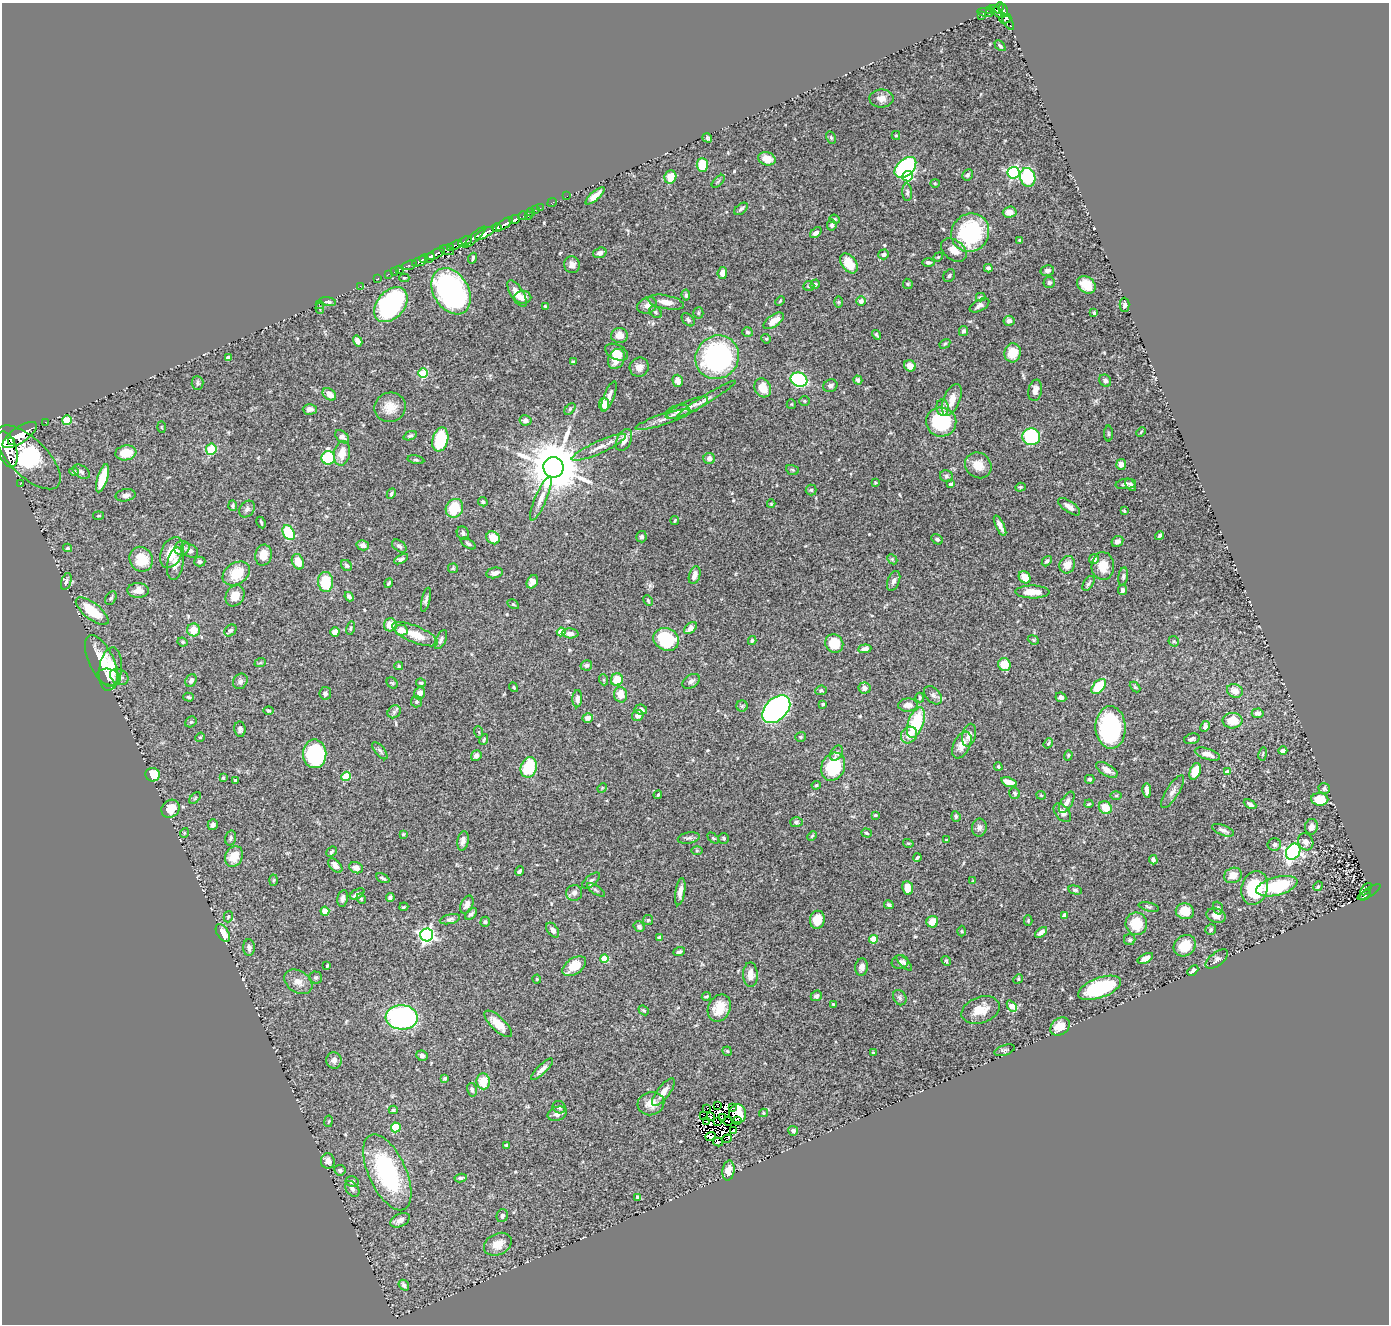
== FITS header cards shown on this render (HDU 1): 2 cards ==
NAXIS1  =                 1387
NAXIS2  =                 1322

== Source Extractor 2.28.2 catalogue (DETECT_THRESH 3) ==
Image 1387 x 1322 px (HDU 1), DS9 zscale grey, 1 PNG px = 1 image px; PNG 1391 x 1326 px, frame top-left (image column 1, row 1322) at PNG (2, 3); each listed source drawn as its Kron ellipse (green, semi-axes under 4 px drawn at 4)
Background 0.552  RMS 0.033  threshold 0.0986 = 3 sigma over >= 5 px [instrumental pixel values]
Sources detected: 543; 10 with non-positive FLUX_AUTO (blend fragments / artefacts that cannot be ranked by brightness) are neither listed nor drawn; of the other 533, the 500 brightest by FLUX_AUTO listed and drawn (33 fainter detections omitted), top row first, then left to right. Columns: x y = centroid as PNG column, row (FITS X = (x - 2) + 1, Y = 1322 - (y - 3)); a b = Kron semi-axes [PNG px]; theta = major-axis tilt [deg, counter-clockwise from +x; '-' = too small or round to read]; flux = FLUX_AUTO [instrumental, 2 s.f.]
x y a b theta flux
999 8 6 4 63 260
1003 10 7 4 -76 230
990 11 3 2 - 29
997 11 9 3 -36 430
985 13 8 3 -7 110
982 15 4 3 - 58
1005 19 6 4 18 93
1008 22 9 4 -56 47
1000 46 6 4 -45 4.4
881 98 12 9 -1 15
896 135 4 4 - 2.6
707 138 5 4 - 3.5
831 138 6 4 -64 3.2
767 159 9 6 -16 22
702 165 7 5 -87 62
905 167 13 8 43 330
1013 173 6 6 - 300
968 175 6 5 - 4.6
907 176 5 5 - 120
670 177 7 6 - 38
1028 177 9 7 -73 130
718 181 8 3 45 3.2
935 183 4 4 - 2.4
907 192 9 5 -85 5
567 196 2 2 - 7.6
595 196 12 4 42 21
552 203 5 2 - 8.8
540 208 2 2 - 13
741 209 8 5 41 5.4
535 210 3 2 - 7.4
531 212 4 3 - 31
1010 212 7 5 3 17
523 216 5 3 - 98
528 216 3 2 - 3.8
514 219 5 3 - 180
835 219 5 4 - 3
505 224 10 3 36 910
832 225 5 4 - 5.6
497 227 5 3 - 320
485 233 10 4 29 2000
816 233 7 4 39 8.9
970 233 20 18 51 210
474 237 14 4 43 450
1019 240 4 3 - 2.6
465 241 7 3 26 280
456 245 7 3 21 320
451 248 4 3 - 180
447 250 7 4 -21 90
954 250 14 10 -38 21
600 253 7 5 18 7.7
435 254 10 3 27 790
884 254 5 5 - 6.3
938 257 5 4 - 2.4
430 258 5 3 - 450
473 258 5 3 - 3.5
424 259 4 3 - 330
420 261 8 4 20 560
928 262 6 4 0 4.6
849 263 11 7 -54 36
409 265 8 3 18 60
572 265 8 8 - 11
988 268 4 4 - 5.9
399 269 3 2 - 21
1047 271 7 5 12 7
394 272 2 2 - 5.5
722 273 6 4 82 17
388 274 3 2 - 6.5
949 276 7 5 58 4.5
404 278 5 4 - 2.5
378 279 3 2 - 19
1049 283 5 5 - 4.6
815 284 5 4 - 3.5
908 284 5 5 - 3
1086 285 10 7 -38 33
360 286 3 2 - 4.5
809 286 5 4 - 3.2
451 291 25 17 -60 450
517 293 15 6 -58 31
686 295 5 3 - 3.5
523 297 8 6 3 13
981 297 5 3 - 3.5
780 301 5 3 - 2.4
861 301 4 4 - 8.6
328 302 8 4 -10 4.5
666 302 18 7 -11 21
839 302 5 3 - 2.4
319 304 2 2 - 5.8
391 305 20 13 48 430
647 305 10 7 24 13
980 305 11 5 29 9.2
1125 305 7 5 -89 5.6
545 306 3 3 - 2.1
320 308 5 3 - 2.8
655 312 7 5 -42 4.2
698 313 5 5 - 3.6
1094 313 4 3 - 3.8
688 320 7 5 -46 4.8
774 321 12 5 36 25
1009 321 5 5 - 11
963 331 5 4 - 5.8
747 332 5 4 - 4.5
619 335 8 7 - 21
876 335 5 3 - 3.1
766 339 5 4 - 2.7
358 341 6 4 -59 12
945 344 6 4 31 2.6
617 352 12 7 -26 21
1013 353 9 8 - 44
717 357 22 21 - 360
228 358 4 4 - 9.5
616 359 10 8 63 24
573 362 4 3 - 4.1
910 366 6 5 - 18
639 367 10 9 - 16
423 373 5 4 - 100
799 380 8 7 - 210
858 380 5 4 - 6.8
678 381 6 5 - 14
1105 381 6 5 - 8.6
197 383 7 6 - 5.7
830 386 7 6 - 7.2
763 388 10 8 -64 28
1035 390 11 6 79 14
329 394 7 5 -38 20
609 396 16 5 69 14
706 399 34 4 31 13
952 400 17 8 67 29
805 401 5 5 - 3.2
604 404 6 5 - 21
791 404 5 4 - 2.4
390 407 15 15 - 32
942 407 8 6 -87 7
687 408 23 6 24 21
310 409 7 5 1 9
570 409 7 4 46 3.5
678 412 12 7 12 12
67 420 5 4 - 78
525 420 6 5 - 10
662 420 28 5 18 19
45 422 2 2 - 7.9
941 422 15 14 - 140
161 427 5 3 - 2.1
1141 432 5 3 - 2.2
1108 434 8 4 -90 3.3
20 435 20 7 35 3100
410 436 7 4 21 3.7
342 437 8 5 -42 12
1031 437 9 8 - 160
440 439 12 7 75 120
624 440 12 7 65 17
11 442 3 2 - 3300
599 447 29 6 24 24
7 449 19 9 -72 4000
211 449 5 5 - 56
126 453 10 7 8 41
342 453 12 8 80 27
28 457 41 18 -44 450
328 458 7 6 - 120
709 459 6 5 - 10
416 460 8 4 -11 3.4
1121 464 5 5 - 11
978 465 14 12 -40 31
553 467 10 10 - 13000
792 470 6 5 - 3.2
74 471 5 3 - 2.2
81 472 9 6 -32 5.1
946 476 6 6 - 4.5
102 478 15 5 73 54
875 483 3 3 - 2.2
20 484 3 2 - 6.4
951 484 4 3 - 3.9
1126 484 10 5 7 6.5
1131 485 7 4 -58 5.9
1020 487 5 4 - 2.8
811 490 5 5 - 3.4
391 494 6 4 64 4.2
125 495 10 6 11 9
541 498 24 6 67 19
483 502 5 4 - 3.9
771 504 4 4 - 2.3
233 506 5 4 - 3.7
1069 507 13 5 -35 13
454 508 9 8 - 68
247 509 9 7 53 7.9
1124 511 3 2 - 2.3
98 516 5 3 - 2.3
675 520 4 3 - 2.3
261 522 6 3 -64 2.8
1000 526 11 3 -64 10
289 533 8 5 -61 110
463 533 7 6 - 6.3
1159 536 4 3 - 3.8
641 537 5 5 - 5.1
493 538 7 6 - 36
937 539 6 4 -30 4.6
1117 541 6 5 - 8.8
468 544 8 4 -34 4.5
363 545 6 5 - 12
399 546 8 5 -38 5.6
68 548 4 3 - 3.4
182 548 8 7 - 11
189 551 9 6 -28 8.5
172 553 16 10 65 50
263 555 10 8 77 27
141 559 13 11 -60 59
401 559 7 4 29 4.9
892 559 6 4 -45 3
1094 559 5 4 - 10
200 561 6 5 - 7.5
1047 561 6 4 50 4.4
298 562 8 5 -67 31
175 564 16 8 80 17
347 565 6 5 - 4.4
1067 565 9 7 64 21
1103 566 14 11 89 33
453 568 5 5 - 2.8
236 573 15 10 32 57
494 573 8 5 11 10
695 575 9 5 73 12
1025 577 6 5 - 30
1123 577 9 4 82 4.8
66 581 9 5 74 6.2
894 581 10 6 69 8.3
325 582 10 7 -86 77
532 582 7 5 57 16
389 583 5 3 - 3.9
1088 583 8 5 57 5.5
138 590 11 7 -2 18
1122 590 5 4 - 7.9
1032 592 17 6 0 31
235 596 11 9 59 28
349 597 5 3 - 5.2
111 598 7 5 59 5.2
426 600 12 4 76 6.3
648 601 6 3 -64 2.6
513 604 6 4 -29 2.7
92 611 20 8 -38 67
390 625 6 6 - 28
351 628 7 4 78 3
690 628 7 5 41 13
194 630 6 6 - 34
230 630 7 5 43 4.5
401 630 6 5 - 25
335 632 5 4 - 13
561 632 4 4 - 49
570 633 8 5 -2 12
415 634 24 8 -22 41
666 639 13 11 -25 150
441 640 10 5 65 7.1
752 640 4 4 - 3.7
1033 640 6 4 -22 2.8
1174 641 5 5 - 3.4
182 642 5 3 - 2.9
834 643 9 8 - 56
865 649 6 4 5 9.5
102 661 28 12 -64 70
260 663 6 3 18 2.4
1004 664 7 6 - 44
586 665 6 5 - 5.6
399 666 4 4 - 2.9
110 669 22 11 82 39
109 677 12 8 -15 17
119 677 10 7 -31 9.5
191 680 7 5 61 9.3
604 680 5 3 - 2.6
617 680 6 6 - 40
240 681 8 6 57 6.9
691 681 9 6 34 6.5
392 683 6 5 - 3.5
421 683 5 3 - 3.4
1099 686 9 5 47 74
514 687 5 4 - 2.8
1135 687 6 4 -44 2.7
865 688 6 5 - 11
821 690 6 4 8 3.9
1235 691 8 6 -23 20
325 693 6 6 - 6.3
420 693 6 5 - 13
621 695 8 6 -78 24
933 695 11 7 -45 7.3
188 697 5 4 - 3.1
920 697 5 3 - 3.2
1061 697 5 4 - 6.1
577 699 9 5 87 6.9
417 702 6 5 - 3.9
823 704 3 3 - 2.6
908 705 10 6 1 16
742 706 6 5 - 3.7
776 709 17 10 45 700
641 710 6 5 - 8.8
268 711 5 4 - 3.3
394 712 7 6 - 5.3
1258 713 6 5 - 7.3
638 716 6 5 - 13
588 718 5 4 - 13
1232 721 10 7 4 42
191 722 6 5 - 3.2
916 723 16 7 70 100
1205 726 6 4 65 7.6
1111 727 21 15 -88 250
240 729 8 5 -82 6
479 732 6 3 -70 2.1
909 735 9 7 53 24
969 735 11 7 78 15
200 737 5 4 - 2.2
801 737 5 4 - 3.5
484 739 5 4 - 3.1
1192 739 8 5 17 5.5
1048 743 5 3 - 2.9
962 745 14 8 63 23
380 751 10 4 -51 5.1
1283 751 4 3 - 8.4
836 753 8 5 58 6.3
315 754 14 11 -88 180
1207 754 13 5 -18 19
1263 754 6 3 80 2.3
1068 755 5 4 - 2.8
476 756 6 5 - 7.2
529 767 10 8 69 92
833 767 14 11 64 130
998 767 4 3 - 2.6
1107 770 12 5 -31 16
1195 771 8 5 69 35
1228 772 4 4 - 21
153 775 7 6 - 53
346 776 5 4 - 81
223 778 4 4 - 2.8
1090 779 5 4 - 4
235 781 4 3 - 3.1
1009 782 8 4 -18 17
816 785 5 3 - 2.6
602 788 5 4 - 2.3
1324 789 6 5 - 5.1
1147 791 7 4 -82 12
1173 792 19 6 58 12
1015 793 6 5 - 4
658 795 4 3 - 2.6
1041 795 4 4 - 2.2
1116 796 5 3 - 2.4
195 798 7 4 46 3.1
1320 799 8 6 -3 39
1067 802 12 5 59 11
1089 804 4 3 - 2.5
1250 804 7 4 -27 6.9
1105 808 7 6 - 40
171 809 10 8 44 34
1062 813 11 6 -51 11
875 815 4 3 - 2.5
956 817 5 4 - 4.5
796 822 6 5 - 4.6
213 825 5 5 - 9.1
979 827 9 7 87 8.4
1311 827 8 6 81 12
1223 830 11 5 -21 8.1
184 833 5 3 - 2.1
866 833 5 4 - 3.2
403 834 3 2 - 2.2
812 836 5 3 - 2.2
231 838 7 5 76 4.9
689 838 11 5 10 5.8
713 838 6 4 -44 3.2
724 838 5 5 - 4.2
946 840 3 3 - 2.9
463 841 10 5 79 11
1306 842 9 7 -62 12
908 843 5 3 - 2.3
1274 845 7 6 - 6.6
697 851 6 4 0 2.9
332 852 6 4 41 3
1293 852 8 6 57 500
234 856 11 8 61 37
917 857 4 3 - 3.6
1153 860 5 4 - 6.5
335 865 8 5 -48 12
356 868 7 5 -22 14
519 871 5 3 - 4.1
1233 875 9 7 21 21
383 878 7 3 -26 5
274 880 5 3 - 2.3
591 881 11 5 40 6
973 881 4 3 - 2.1
1277 886 21 9 15 130
1318 886 5 4 - 2.3
908 888 7 5 -82 29
1255 888 17 13 74 130
1366 889 7 3 49 34
596 890 10 4 -32 5.2
1075 890 7 4 -14 4
680 892 13 5 81 14
1369 892 13 4 32 41
574 893 8 8 - 8.2
357 894 8 4 28 7.5
1365 895 6 3 36 53
343 898 8 5 79 7.6
390 898 4 4 - 5.8
361 899 5 3 - 3.2
467 905 9 6 64 11
889 905 5 4 - 4.7
404 907 4 3 - 2.7
1149 907 10 4 -13 4.4
1218 908 6 4 -71 4.5
325 911 4 4 - 31
1185 911 9 8 - 33
471 914 7 4 43 5.5
1064 915 4 3 - 5.7
1216 915 10 7 -20 18
228 917 6 4 74 3
450 919 10 4 12 5.9
648 920 5 5 - 3.3
817 920 9 7 78 52
1028 921 5 4 - 2.8
485 922 5 4 - 4.1
932 922 6 5 - 24
1136 924 11 11 - 59
639 927 5 5 - 5.9
553 930 8 5 -54 10
1211 930 6 5 - 4.5
961 931 5 3 - 2.1
1041 932 7 4 36 11
223 933 10 5 -57 34
427 935 6 6 - 550
660 938 4 4 - 19
873 939 4 4 - 55
1130 940 5 5 - 3.9
1185 946 12 10 37 43
249 947 8 6 -87 6.8
679 952 6 4 21 5.3
1145 958 8 4 28 14
604 959 4 4 - 62
1217 959 13 6 38 8.7
946 961 5 4 - 2.5
900 962 8 7 - 6
904 963 10 4 -46 5.7
327 966 4 3 - 2.5
574 966 13 8 34 41
862 967 8 6 83 8.9
1193 971 6 4 45 6.3
750 975 12 7 -90 18
315 977 6 6 - 4.4
537 979 4 4 - 2.2
1018 979 5 4 - 2.5
298 982 15 11 -33 19
1099 988 23 10 20 180
706 996 4 3 - 3
816 996 6 5 - 7.2
900 998 8 6 -60 5.6
833 1004 4 3 - 2.4
1012 1006 6 4 -49 38
719 1008 14 11 64 41
644 1010 5 4 - 3.1
981 1010 20 13 18 34
402 1017 16 12 -2 430
498 1024 18 7 -44 30
1060 1027 10 8 40 36
1005 1050 11 5 18 4.2
727 1051 5 4 - 2.8
873 1053 4 3 - 2.3
422 1056 6 5 - 8.3
334 1060 8 7 - 9.8
542 1069 14 4 44 11
445 1078 4 3 - 3.8
483 1081 8 7 - 48
472 1090 7 5 -79 5.1
663 1092 17 6 53 19
651 1104 13 11 15 25
717 1105 3 2 - 2.8
559 1107 6 6 - 7.1
707 1108 2 2 - 2.1
733 1108 2 2 - 3.1
393 1110 4 4 - 2.8
763 1113 4 4 - 3
557 1114 10 6 18 13
737 1114 9 8 - 48
704 1115 3 2 - 6.6
710 1116 3 3 - 4.7
722 1117 3 2 - 2.4
328 1121 6 3 80 2.1
718 1121 4 2 - 2.2
728 1121 5 2 - 2.3
737 1121 4 2 - 5.9
706 1122 2 2 - 3.8
396 1127 5 5 - 64
733 1130 3 2 - 3.7
793 1131 5 5 - 5.9
711 1136 5 4 - 9.8
727 1139 5 3 - 12
718 1142 5 3 - 3.5
506 1145 4 3 - 2.7
328 1161 7 7 - 14
340 1170 6 5 - 6
728 1170 10 6 81 21
387 1172 41 18 -65 260
461 1178 6 4 10 3.9
352 1182 6 5 - 5.9
352 1189 9 6 -52 7.1
637 1197 3 3 - 3.9
502 1216 6 5 - 5.1
400 1220 10 6 26 11
498 1244 14 10 27 26
404 1285 6 4 -48 6
At the frame edge (FLAGS 8, measured only in part): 1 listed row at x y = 7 449
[33 fainter detections neither listed nor drawn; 10 non-positive-flux detections neither listed nor drawn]